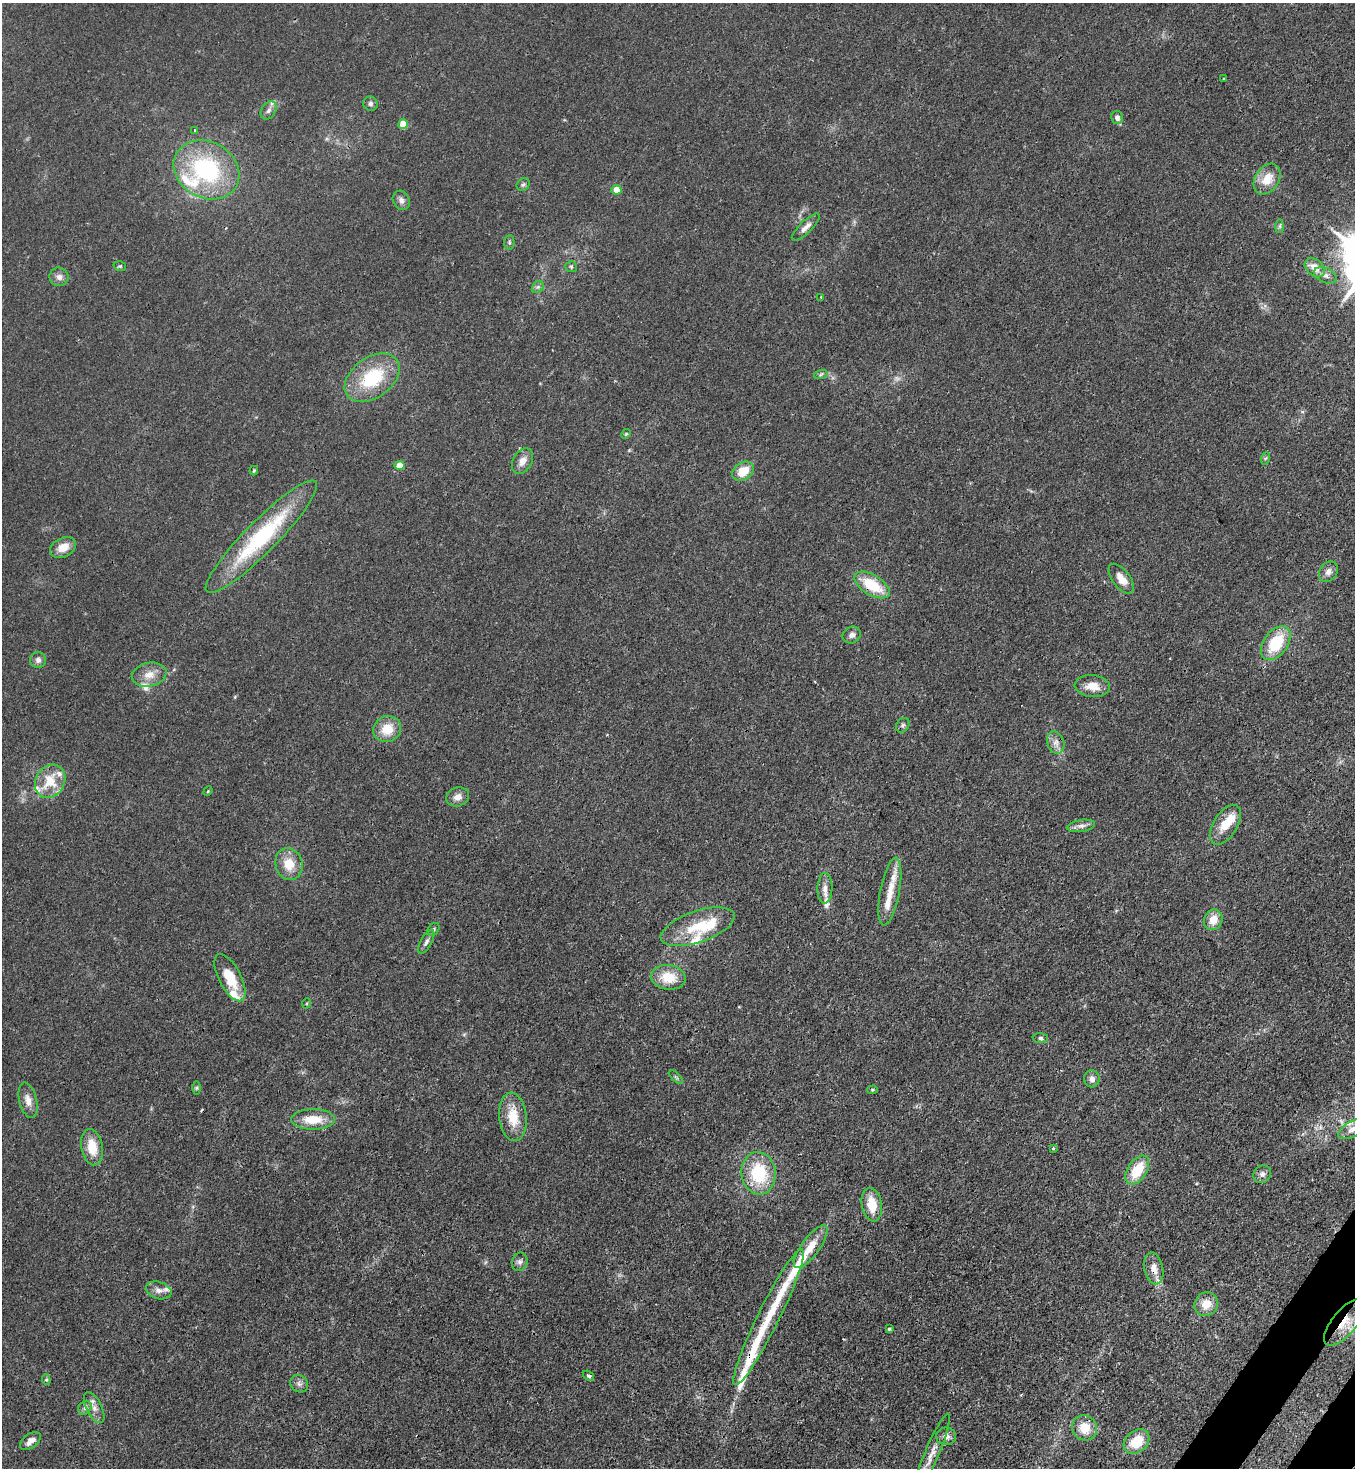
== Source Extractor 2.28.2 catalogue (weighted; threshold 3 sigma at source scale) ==
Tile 6 of 4 x 4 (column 2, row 2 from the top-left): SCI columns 1718-3070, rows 2991-4456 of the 6003 x 5980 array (HDU 1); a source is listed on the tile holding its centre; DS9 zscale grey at full resolution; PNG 1357 x 1470 px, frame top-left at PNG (2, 3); each listed source drawn as its Kron ellipse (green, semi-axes under 4 px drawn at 4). Shown black and unused: <1% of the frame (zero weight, under 3 of 4 exposures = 7% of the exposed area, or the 3 px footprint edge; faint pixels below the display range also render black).
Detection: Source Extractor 2.28.2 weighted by HDU 2 'WHT'; one run over the whole footprint, this tile lists its part. Background 0.0202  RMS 0.0028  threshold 0.0128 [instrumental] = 3 sigma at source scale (4.5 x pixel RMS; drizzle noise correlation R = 1.50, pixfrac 1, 0.05/0.05 arcsec/px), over >= 5 px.
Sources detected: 112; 1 too faint to see at this stretch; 1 inside a brighter object's white glare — neither listed nor drawn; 20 inside a brighter listed object's ellipse — not listed separately; the other 90 listed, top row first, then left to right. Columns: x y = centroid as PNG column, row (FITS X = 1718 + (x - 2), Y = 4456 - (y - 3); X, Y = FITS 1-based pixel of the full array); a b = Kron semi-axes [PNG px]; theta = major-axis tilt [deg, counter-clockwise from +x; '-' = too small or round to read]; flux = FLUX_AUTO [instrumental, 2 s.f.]
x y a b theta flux
1223 78 3 2 - 0.24
370 104 7 7 - 0.8
269 110 10 7 57 1.1
1117 118 6 6 - 1.4
403 124 5 5 - 7.8
195 130 4 3 - 0.62
206 170 34 28 -29 33
1267 179 16 12 57 5.2
523 184 7 6 - 0.66
617 190 5 5 - 3.9
401 200 10 8 -63 1.4
1280 226 7 4 89 0.52
806 227 18 6 44 1.8
509 242 7 5 85 0.55
120 266 6 4 -18 0.42
571 267 6 5 - 0.45
1315 268 11 8 -41 3.7
1325 275 12 7 -24 1.4
59 277 9 9 - 1.5
538 287 7 5 44 0.71
821 297 3 3 - 0.24
821 374 7 4 19 0.49
372 378 31 20 36 17
626 434 5 4 - 0.33
1266 458 6 4 70 0.42
523 461 14 9 60 2.4
399 465 5 4 - 4.6
254 471 5 3 - 0.34
743 471 11 8 35 5.3
261 537 77 16 45 32
63 547 14 9 26 3.5
1328 572 11 8 57 1.7
1121 579 17 8 -53 3.2
872 585 20 10 -31 11
852 635 9 8 - 1.3
1276 643 19 12 54 12
38 660 8 8 - 1.2
149 675 17 12 11 3.5
1092 686 18 11 -5 3.7
903 725 8 6 53 0.68
387 729 14 13 - 6
1056 743 11 8 -70 1.8
50 781 17 14 60 7.7
208 791 5 4 - 0.28
458 797 12 9 17 2.1
1225 825 22 12 58 5.6
1081 826 14 6 9 1.5
289 864 16 13 -75 5.5
825 888 15 7 89 2.1
890 891 34 9 79 5
1213 920 10 9 - 3.8
698 927 39 15 19 11
433 929 7 5 52 0.63
426 942 13 5 62 1.1
668 977 17 12 -7 7
230 978 26 11 -62 7.8
307 1003 5 3 - 0.28
1040 1038 7 5 -1 0.71
676 1077 9 3 -45 0.45
1092 1079 8 7 - 1.5
196 1088 6 4 89 0.46
872 1090 5 4 - 0.39
28 1100 18 9 -76 2.5
513 1117 24 13 -84 7.2
313 1119 22 10 0 6.3
1352 1129 16 7 28 2.2
92 1147 18 10 -80 6.3
1053 1148 3 3 - 0.4
1137 1170 16 9 56 8.2
758 1173 21 17 -82 16
1262 1174 9 8 - 1.2
872 1205 17 10 -81 6.3
811 1247 25 9 54 5.2
520 1262 9 7 73 1
1154 1268 16 9 -78 2.8
159 1290 13 8 -16 1.7
1206 1304 12 11 - 4.2
769 1317 76 10 64 14
1344 1322 28 12 50 7
889 1329 4 4 - 0.35
588 1376 6 4 -38 0.57
46 1380 5 4 - 0.36
299 1384 9 8 - 1.2
85 1408 7 6 - 0.82
94 1408 17 7 -63 2.1
1085 1428 13 12 - 5.3
946 1436 10 9 - 1.6
30 1441 12 7 37 2.1
1137 1442 14 10 40 7.3
931 1455 44 7 67 4.7
Overlapping masked pixels (flux is a lower limit): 3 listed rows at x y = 872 585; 1154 1268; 1344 1322
Isophote crosses this tile's border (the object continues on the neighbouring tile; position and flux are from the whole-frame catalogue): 1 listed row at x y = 1352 1129